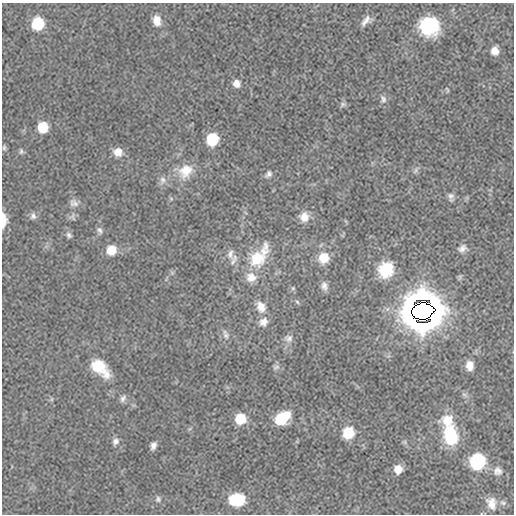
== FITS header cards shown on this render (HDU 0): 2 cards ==
NAXIS1  =                  512
NAXIS2  =                  512

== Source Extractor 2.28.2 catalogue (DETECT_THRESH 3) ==
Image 512 x 512 px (HDU 0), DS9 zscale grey, 1 PNG px = 1 image px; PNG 516 x 516 px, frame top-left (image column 1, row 512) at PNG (2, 3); no overlay
Background 1.58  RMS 36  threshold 108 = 3 sigma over >= 5 px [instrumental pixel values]
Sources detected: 62; all 62 listed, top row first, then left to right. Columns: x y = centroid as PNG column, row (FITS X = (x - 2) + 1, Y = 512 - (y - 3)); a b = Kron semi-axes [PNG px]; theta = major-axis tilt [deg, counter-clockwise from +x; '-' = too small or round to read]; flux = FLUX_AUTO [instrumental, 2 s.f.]
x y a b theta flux
157 20 14 10 -76 2.7e+04
366 21 12 6 47 1.6e+04
38 23 9 8 - 1.4e+05
429 26 16 15 - 1.5e+05
495 51 8 7 - 2.3e+04
236 83 9 8 - 1.8e+04
447 90 7 3 -73 2.9e+03
383 99 12 7 -67 1.0e+04
343 104 9 6 19 6.0e+03
43 127 9 8 - 7.3e+04
212 139 9 8 - 1.2e+05
4 147 8 5 89 5.1e+03
21 151 8 6 -85 5.7e+03
118 152 10 9 - 2.5e+04
416 170 11 6 61 6.2e+03
185 171 22 17 51 5.5e+04
268 174 10 7 44 9.7e+03
162 180 12 9 73 1.4e+04
451 197 13 8 -74 1.1e+04
74 203 12 9 -25 1.4e+04
33 216 9 8 - 9.9e+03
72 217 11 8 -71 8.2e+03
304 217 12 11 - 2.8e+04
4 220 18 7 90 2.9e+04
99 230 10 7 -66 8.5e+03
69 235 9 6 -46 7.6e+03
462 248 13 10 31 1.5e+04
111 250 9 9 - 4.9e+04
230 254 17 9 -80 2.0e+04
257 258 35 18 55 1.0e+05
324 258 12 11 - 4.8e+04
386 270 18 16 58 8.0e+04
251 277 15 14 - 3.1e+04
324 286 11 8 -73 1.3e+04
293 288 6 5 - 4.1e+03
297 302 6 5 - 4.4e+03
261 307 15 10 -61 2.8e+04
422 311 18 14 10 2.2e+07
263 322 12 11 - 2.0e+04
226 335 12 8 -77 1.2e+04
288 338 12 10 5 1.3e+04
469 365 10 8 -84 2.3e+04
276 367 10 7 16 7.0e+03
100 368 25 14 -44 8.1e+04
465 395 10 5 -27 6.5e+03
123 398 11 7 60 9.4e+03
52 399 7 4 90 3.5e+03
282 418 15 11 36 8.0e+04
240 419 9 8 - 7.4e+04
447 420 17 14 11 4.5e+04
348 433 12 11 - 6.1e+04
450 435 22 15 -81 1.2e+05
115 441 10 8 67 1.1e+04
404 442 6 6 - 4.3e+03
153 446 8 6 72 1.1e+04
477 461 9 9 - 3.6e+05
398 469 8 8 - 2.9e+04
498 471 12 11 - 1.4e+04
158 499 9 8 - 8.9e+03
237 500 15 11 2 1.1e+05
491 503 15 11 -68 2.4e+04
503 503 10 6 -23 6.8e+03
At the frame edge (FLAGS 8, measured only in part): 1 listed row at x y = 4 220